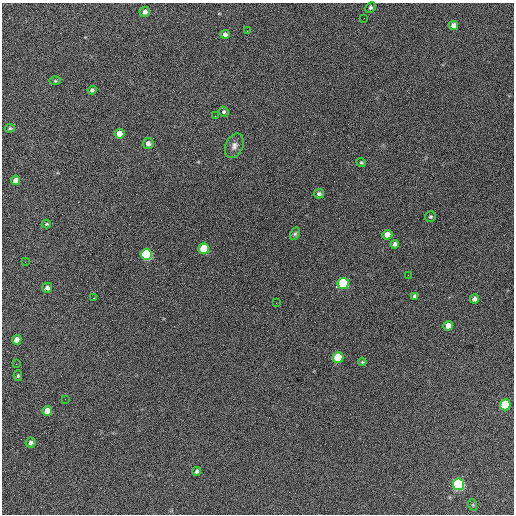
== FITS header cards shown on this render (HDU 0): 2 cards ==
NAXIS1  =                  512 / Axis length
NAXIS2  =                  512 / Axis length

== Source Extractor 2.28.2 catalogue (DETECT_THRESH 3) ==
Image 512 x 512 px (HDU 0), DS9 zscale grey, 1 PNG px = 1 image px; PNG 516 x 516 px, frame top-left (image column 1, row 512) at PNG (2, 3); each listed source drawn as its Kron ellipse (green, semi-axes under 4 px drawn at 4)
Background 682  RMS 28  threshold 82.6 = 3 sigma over >= 5 px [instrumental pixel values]
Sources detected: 45; all 45 listed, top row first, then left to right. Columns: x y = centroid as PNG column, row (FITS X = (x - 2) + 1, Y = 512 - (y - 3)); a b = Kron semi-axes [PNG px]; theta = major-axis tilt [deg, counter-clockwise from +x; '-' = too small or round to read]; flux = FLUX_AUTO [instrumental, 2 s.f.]
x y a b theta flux
371 8 6 4 44 3100
145 12 5 5 - 9400
364 18 2 2 - 1200
453 25 5 4 - 10000
247 31 3 2 - 1700
225 34 4 4 - 6400
55 81 6 4 -1 2200
92 90 4 4 - 3900
224 112 5 4 - 2600
215 116 2 2 - 790
10 128 5 4 - 2500
120 134 5 5 - 19000
148 144 5 5 - 6600
234 146 13 8 66 10000
361 163 5 4 - 2400
16 180 5 4 - 16000
319 194 5 4 - 4800
430 217 5 5 - 3000
46 224 4 3 - 2000
295 234 6 4 62 2900
387 235 5 5 - 18000
395 244 4 4 - 5800
204 249 5 5 - 73000
147 255 5 5 - 220000
25 262 3 2 - 1300
408 275 2 2 - 950
343 283 5 5 - 160000
47 288 5 5 - 7700
415 296 4 4 - 4200
94 298 2 2 - 990
474 299 5 4 - 7300
276 303 2 2 - 1100
448 326 5 4 - 17000
17 340 5 4 - 13000
338 357 5 5 - 70000
362 362 4 3 - 2100
16 364 2 2 - 890
18 376 5 4 - 3000
65 399 2 2 - 950
505 405 5 5 - 110000
47 411 5 4 - 23000
31 443 5 4 - 6500
197 471 4 3 - 3500
458 484 6 5 - 350000
473 505 6 3 -72 2000